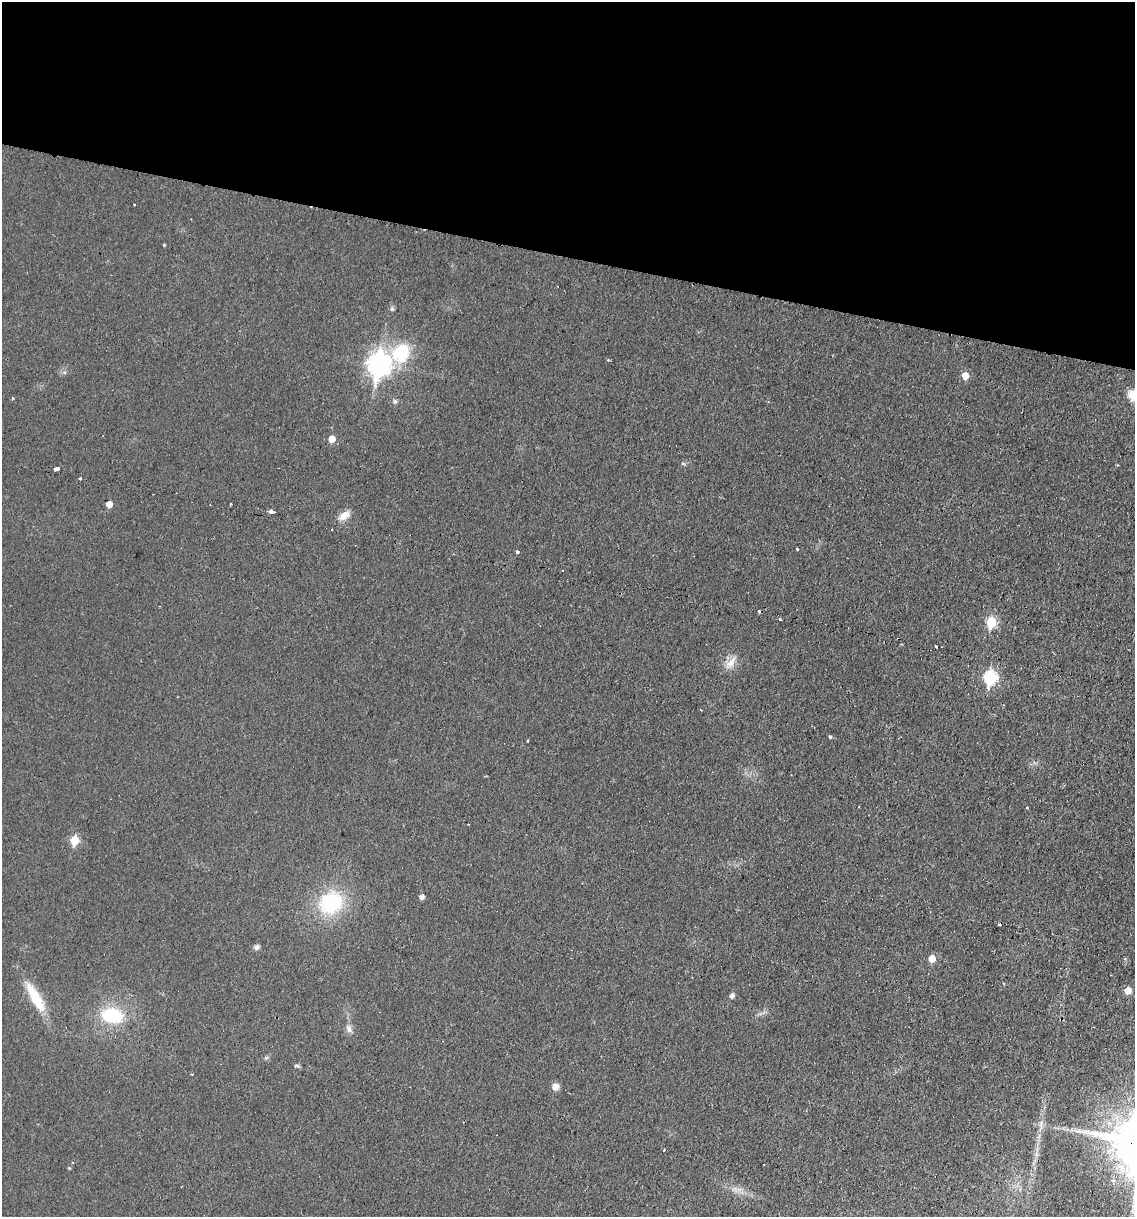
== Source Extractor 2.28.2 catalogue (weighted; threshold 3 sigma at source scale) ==
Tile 2 of 4 x 4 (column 2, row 1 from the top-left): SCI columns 1428-2560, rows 3659-4873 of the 5004 x 4890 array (HDU 1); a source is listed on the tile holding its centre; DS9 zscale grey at full resolution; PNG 1137 x 1219 px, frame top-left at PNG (2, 2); no overlay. Shown black and unused: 21% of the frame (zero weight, under 2 of 3 exposures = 3% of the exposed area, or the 3 px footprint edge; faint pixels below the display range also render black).
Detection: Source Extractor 2.28.2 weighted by HDU 2 'WHT'; one run over the whole footprint, this tile lists its part. Background 0.0214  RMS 0.0047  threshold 0.0212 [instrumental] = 3 sigma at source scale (4.5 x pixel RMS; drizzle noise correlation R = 1.50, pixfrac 1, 0.05/0.05 arcsec/px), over >= 5 px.
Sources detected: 50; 5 cosmic-ray / hot-pixel residue — not listed; the other 45 listed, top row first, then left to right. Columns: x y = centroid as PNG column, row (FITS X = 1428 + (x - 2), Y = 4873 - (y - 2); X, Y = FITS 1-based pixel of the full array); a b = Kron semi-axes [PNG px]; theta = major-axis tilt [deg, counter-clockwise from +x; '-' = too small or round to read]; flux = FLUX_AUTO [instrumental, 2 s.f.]
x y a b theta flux
134 204 2 2 - 0.37
164 245 4 3 - 0.43
392 309 7 6 - 0.94
401 353 24 20 53 23
608 360 4 4 - 0.47
379 364 11 9 80 290
965 376 6 5 - 6.3
1133 395 16 14 -19 7.2
13 398 3 3 - 1.6
395 401 7 5 -52 0.93
332 439 6 5 - 5.3
683 463 6 4 -3 0.72
57 468 5 3 - 6.4
80 478 3 3 - 1.9
109 504 5 5 - 3.8
230 504 3 3 - 1.2
272 512 4 3 - 36
344 516 15 9 40 4.7
797 549 3 3 - 1
517 552 4 3 - 1.5
780 620 3 2 - 0.92
991 622 6 5 - 25
936 646 3 3 - 6.5
730 663 22 8 50 4.4
990 677 8 7 - 52
830 736 3 3 - 11
528 741 3 3 - 1.1
1028 808 3 3 - 1.2
74 840 6 5 - 15
422 897 5 5 - 1.8
331 902 23 20 35 39
1000 925 3 3 - 1.2
256 947 8 6 32 1.4
932 959 6 5 - 6
1128 991 6 5 - 5.2
732 996 5 5 - 1.8
35 997 41 11 -60 16
112 1015 30 20 -9 23
349 1028 12 8 -80 2.3
297 1066 9 3 -5 0.67
555 1087 9 8 - 2.8
1041 1123 11 3 80 1.3
664 1150 3 3 - 0.55
69 1168 5 3 - 0.46
1113 1180 6 5 - 1.2
Isophote crosses this tile's border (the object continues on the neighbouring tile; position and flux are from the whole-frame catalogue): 1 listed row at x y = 1133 395